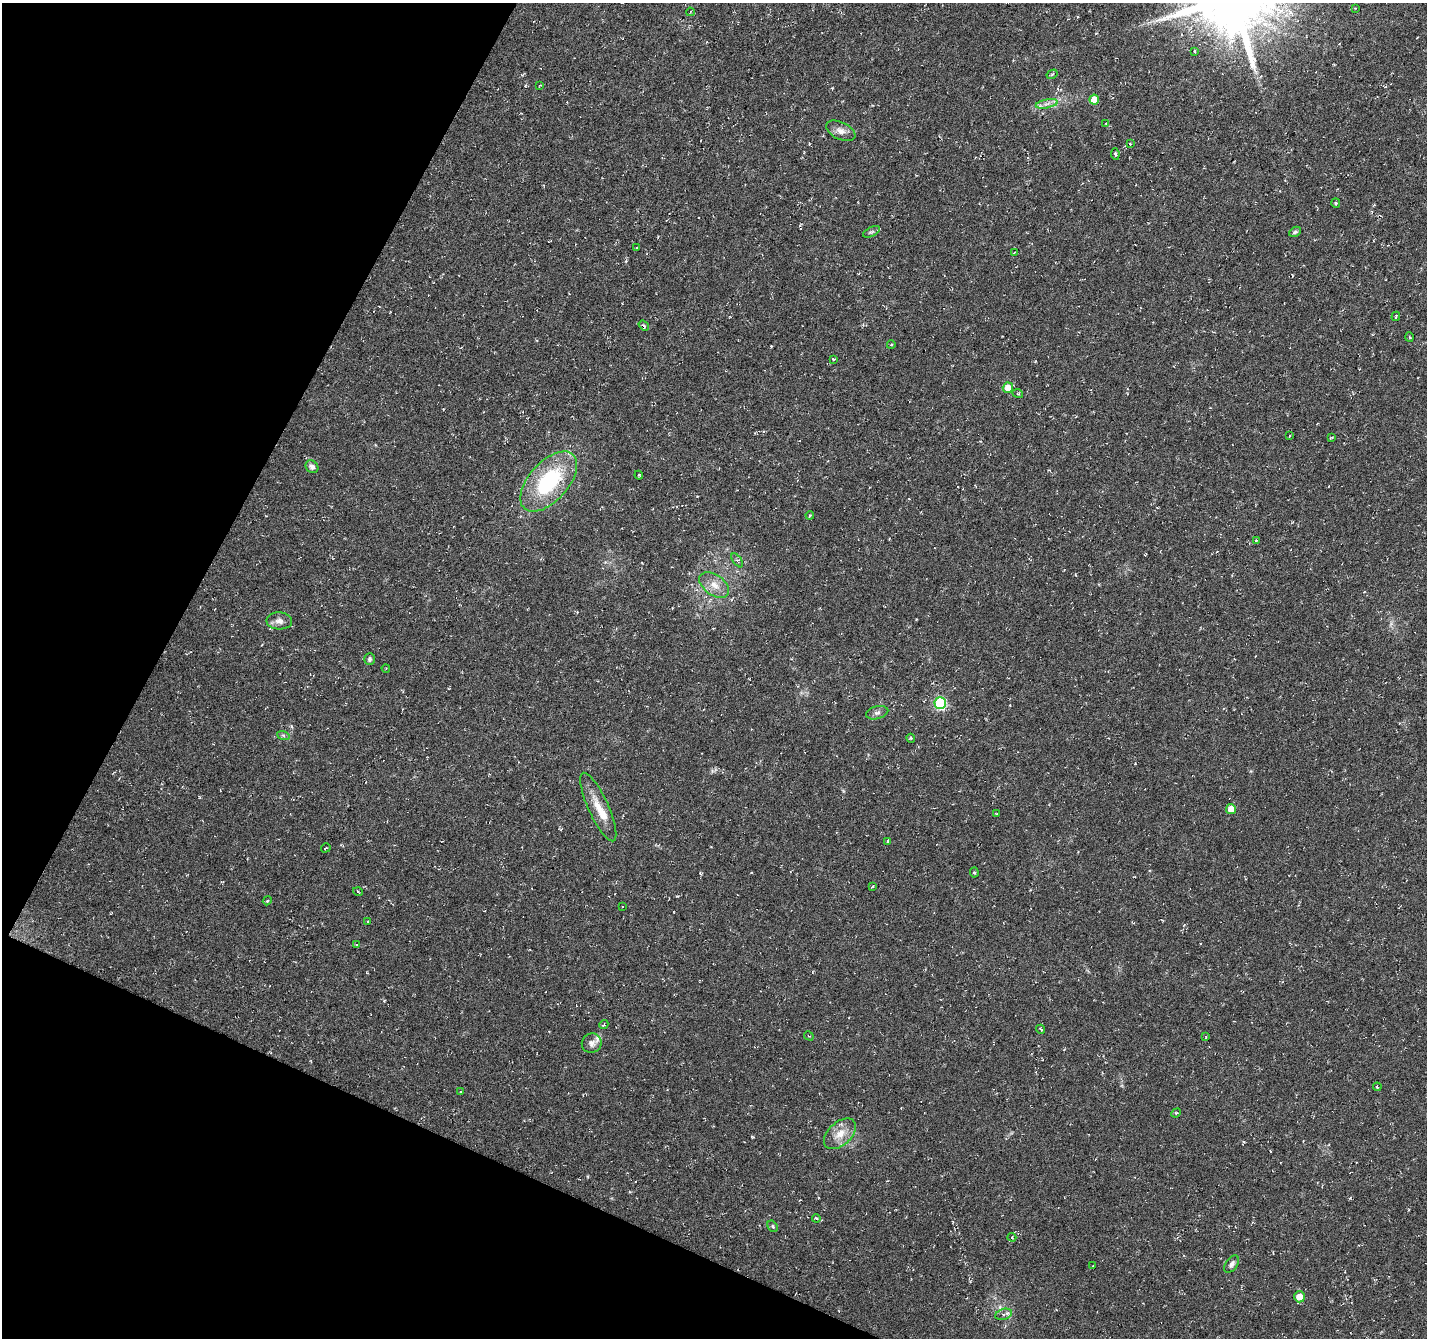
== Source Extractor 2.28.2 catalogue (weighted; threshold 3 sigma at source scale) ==
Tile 9 of 4 x 4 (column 1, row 3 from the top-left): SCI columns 1-1425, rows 1539-2874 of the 5707 x 5815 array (HDU 1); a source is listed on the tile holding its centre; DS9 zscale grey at full resolution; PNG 1429 x 1340 px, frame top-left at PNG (2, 3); each listed source drawn as its Kron ellipse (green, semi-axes under 4 px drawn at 4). Shown black and unused: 22% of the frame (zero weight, under 3 of 6 exposures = <1% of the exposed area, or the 3 px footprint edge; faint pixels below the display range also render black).
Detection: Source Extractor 2.28.2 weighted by HDU 2 'WHT'; one run over the whole footprint, this tile lists its part. Background 0.00531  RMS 0.004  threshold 0.0163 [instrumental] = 3 sigma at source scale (4.09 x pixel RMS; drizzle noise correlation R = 1.36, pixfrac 0.8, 0.0396/0.0396 arcsec/px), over >= 5 px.
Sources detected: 73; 2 cosmic-ray / hot-pixel residue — neither listed nor drawn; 4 inside a brighter listed object's ellipse — not listed separately; the other 67 listed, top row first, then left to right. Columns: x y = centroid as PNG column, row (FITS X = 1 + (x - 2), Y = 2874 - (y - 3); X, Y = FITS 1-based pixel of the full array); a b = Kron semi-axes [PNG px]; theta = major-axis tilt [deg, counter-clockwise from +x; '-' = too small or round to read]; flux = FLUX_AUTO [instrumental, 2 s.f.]
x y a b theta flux
1355 8 3 3 - 0.31
690 12 4 2 - 0.27
1194 52 3 3 - 0.42
1052 74 6 4 31 0.48
540 85 4 3 - 0.32
1094 100 5 5 - 5
1047 104 11 3 11 1.2
1106 123 3 2 - 0.25
841 131 15 8 -25 2.6
1130 144 4 3 - 0.48
1115 154 6 4 -81 0.55
1336 203 5 4 - 0.54
871 232 9 5 26 0.74
1295 232 6 4 27 0.71
637 248 3 2 - 0.36
1014 253 4 3 - 0.36
1396 316 5 2 - 0.36
644 326 6 4 -38 0.76
1409 337 5 3 - 0.32
891 345 4 3 - 0.31
833 359 4 3 - 0.38
1008 388 5 5 - 5.2
1018 394 5 3 - 0.39
1290 436 3 2 - 0.48
1332 437 4 2 - 0.38
312 467 7 5 -46 1.5
639 475 4 3 - 0.29
549 482 36 19 48 36
810 515 4 3 - 0.36
1256 540 4 4 - 0.34
737 560 8 4 -54 0.74
714 585 17 10 -35 4.1
279 621 13 8 -2 2.2
370 659 6 5 - 0.85
386 668 4 3 - 0.27
940 703 6 6 - 40
877 713 11 6 15 1.3
283 735 6 4 -18 0.59
911 738 4 4 - 0.46
598 807 37 10 -66 6.7
1231 809 5 5 - 3.2
997 814 4 2 - 0.28
887 841 3 3 - 0.46
326 848 5 2 - 0.42
974 873 5 4 - 0.5
873 886 3 2 - 0.39
358 892 5 3 - 0.37
267 901 4 3 - 0.39
622 907 2 2 - 0.27
368 922 3 2 - 0.41
356 945 4 3 - 0.45
604 1025 5 3 - 0.41
1041 1029 5 3 - 0.45
809 1036 5 3 - 0.33
1206 1037 4 3 - 0.41
592 1043 10 9 - 1.8
1377 1087 4 3 - 0.44
460 1092 3 2 - 0.27
1176 1113 5 4 - 0.42
840 1134 19 11 42 5.2
816 1218 4 3 - 0.41
773 1226 6 4 -57 0.53
1012 1237 4 4 - 0.4
1232 1264 9 6 53 1.2
1093 1266 3 2 - 0.25
1299 1297 5 5 - 4.7
1003 1314 8 5 19 1.2
Unlisted compact peaks at least as high as the median listed source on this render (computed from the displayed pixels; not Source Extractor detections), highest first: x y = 677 896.